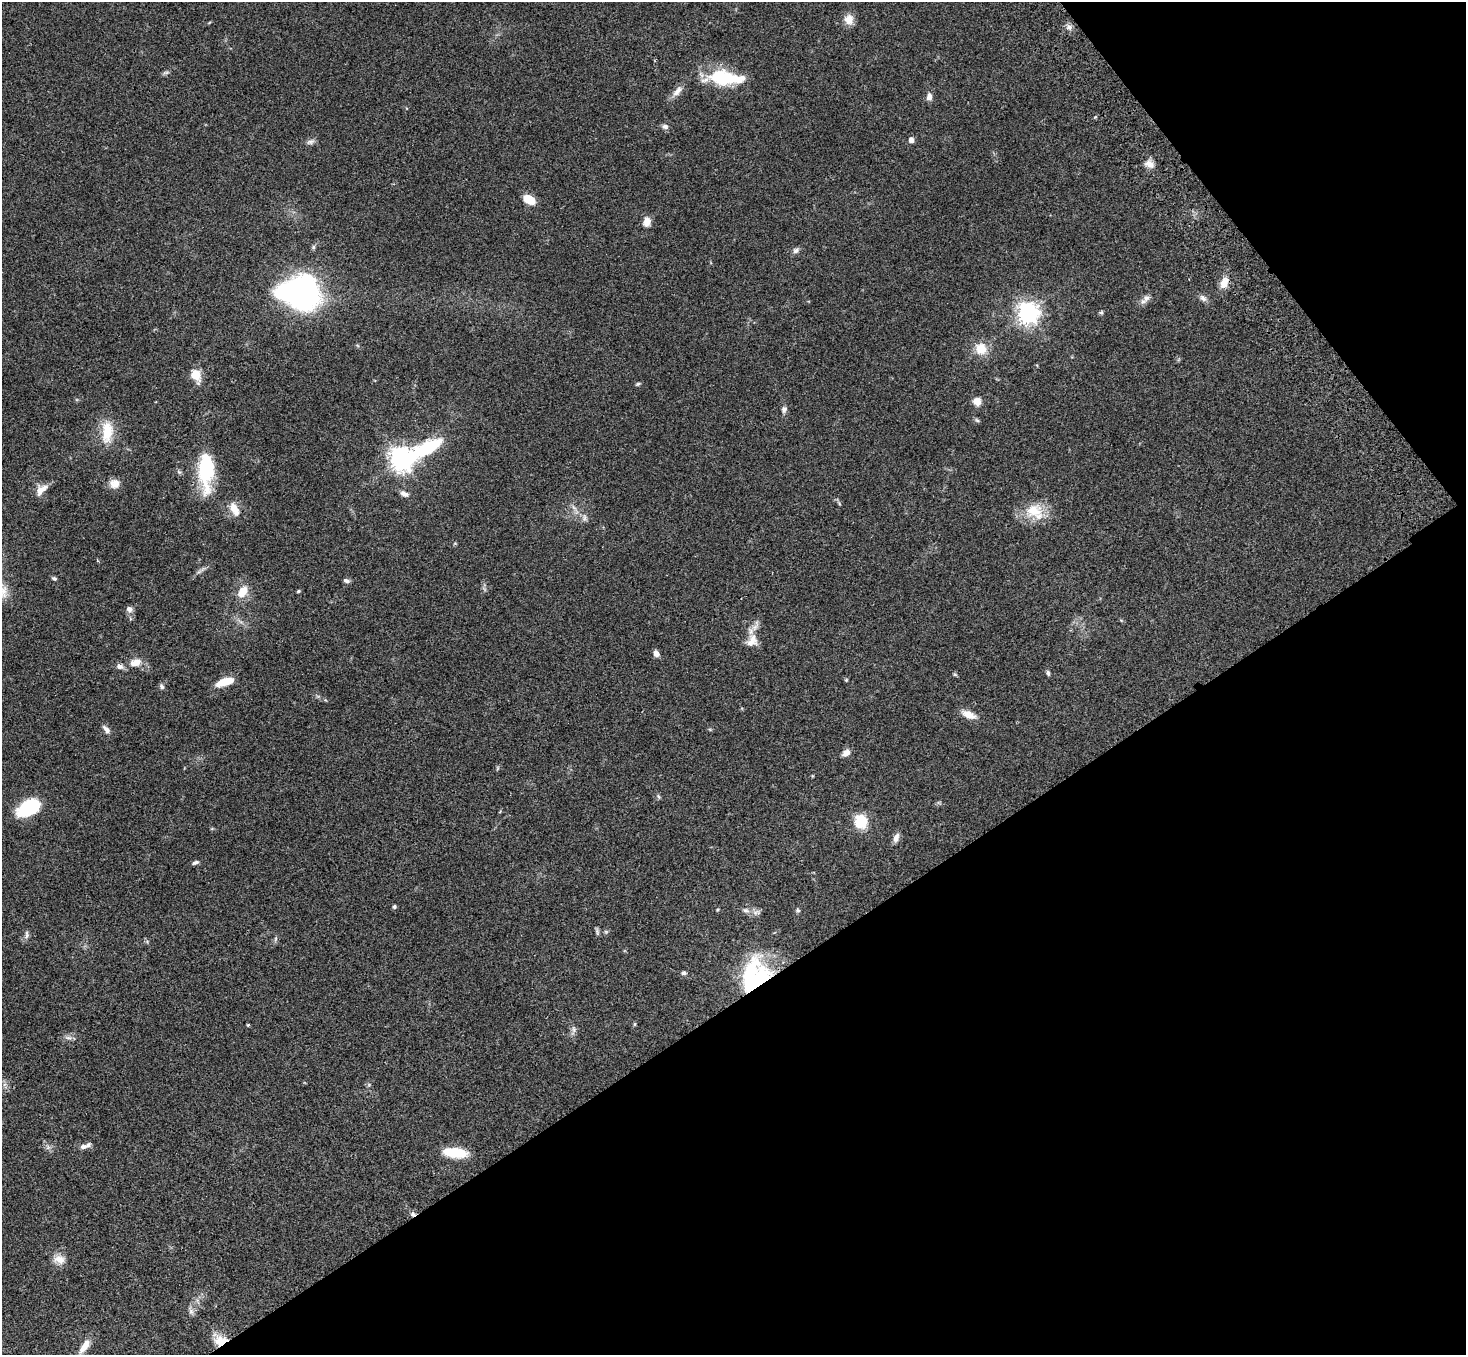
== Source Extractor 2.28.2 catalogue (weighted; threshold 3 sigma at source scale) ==
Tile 12 of 4 x 4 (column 4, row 3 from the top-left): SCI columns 4501-5964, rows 1731-3083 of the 6068 x 6028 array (HDU 1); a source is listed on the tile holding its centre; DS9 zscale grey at full resolution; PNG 1468 x 1357 px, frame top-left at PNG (2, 2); no overlay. Shown black and unused: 32% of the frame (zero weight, under 3 of 4 exposures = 6% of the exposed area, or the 3 px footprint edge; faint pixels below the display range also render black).
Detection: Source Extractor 2.28.2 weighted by HDU 2 'WHT'; one run over the whole footprint, this tile lists its part. Background 0.0472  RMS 0.0054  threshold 0.0241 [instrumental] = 3 sigma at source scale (4.5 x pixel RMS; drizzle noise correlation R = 1.50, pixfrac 1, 0.05/0.05 arcsec/px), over >= 5 px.
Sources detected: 85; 5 inside a brighter listed object's ellipse — not listed separately; the other 80 listed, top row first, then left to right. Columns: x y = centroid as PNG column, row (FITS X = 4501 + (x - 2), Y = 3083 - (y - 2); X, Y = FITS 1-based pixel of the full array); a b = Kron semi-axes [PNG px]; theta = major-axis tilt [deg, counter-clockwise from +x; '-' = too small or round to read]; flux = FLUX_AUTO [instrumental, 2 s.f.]
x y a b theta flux
849 19 13 11 -78 4.9
1069 27 9 7 -63 2
165 73 9 4 1 0.98
722 78 33 14 -4 31
677 91 17 8 48 3.7
929 97 9 6 90 2.5
665 126 8 6 -14 1.7
911 140 5 4 - 3.2
310 142 11 6 25 1.7
1150 164 12 8 -25 3.7
529 199 10 7 -29 11
647 221 10 7 81 4.5
796 250 8 6 17 1.8
1224 283 16 9 71 5.4
300 293 29 22 -10 190
1146 298 11 8 44 2.5
1203 298 11 7 -42 2.1
1101 312 6 5 - 0.82
1028 313 7 7 - 340
981 349 15 14 - 8.6
196 375 12 8 -67 9.1
638 384 6 4 21 0.75
977 401 10 10 - 3.6
784 409 8 7 - 1.7
977 420 7 5 -42 0.88
107 432 30 14 88 13
427 448 46 16 27 31
401 459 8 7 - 440
206 471 47 17 90 32
114 484 13 12 - 4.3
40 490 14 8 88 3.7
404 494 11 6 -24 2.2
233 507 13 11 -69 4.7
574 508 10 4 -48 1.6
1034 510 26 20 10 14
584 518 11 5 84 1.8
54 578 6 4 -23 0.94
346 581 8 5 -20 1.4
243 591 12 8 58 8
298 591 4 3 - 0.81
129 609 9 7 -63 2.2
751 631 11 7 -73 2.7
751 642 16 8 9 3.7
656 653 7 5 -64 2.8
135 662 15 10 16 5.7
120 666 10 7 -11 2.2
1048 673 7 4 -72 1
955 674 6 4 -2 0.63
846 680 5 4 - 0.51
225 682 19 7 17 10
162 686 8 5 -58 1.2
969 715 19 9 -23 5.3
106 729 13 6 -48 2.2
846 753 9 6 36 3.2
658 796 8 3 -71 0.73
29 807 21 13 27 34
861 822 10 9 - 22
896 838 11 7 71 2.7
195 862 8 5 18 1.4
394 907 5 5 - 0.92
746 910 9 5 -16 1.7
798 910 6 5 - 0.82
597 932 10 4 -78 1
606 932 6 4 -19 0.69
26 935 13 4 90 1.3
275 939 6 4 71 0.83
684 973 7 5 -1 1.2
754 975 42 30 67 51
635 1024 6 4 89 0.56
248 1025 3 3 - 0.62
574 1029 9 6 -89 1.6
68 1038 11 4 -11 1.6
48 1147 7 5 46 1.2
83 1147 12 7 10 2.2
455 1152 25 10 -6 15
413 1214 7 5 -10 1.5
59 1259 16 11 -15 4.9
191 1311 14 6 -73 1.9
220 1340 19 13 -21 8.4
85 1346 21 8 55 5.6
Overlapping masked pixels (flux is a lower limit): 4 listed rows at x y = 206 471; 754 975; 413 1214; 220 1340